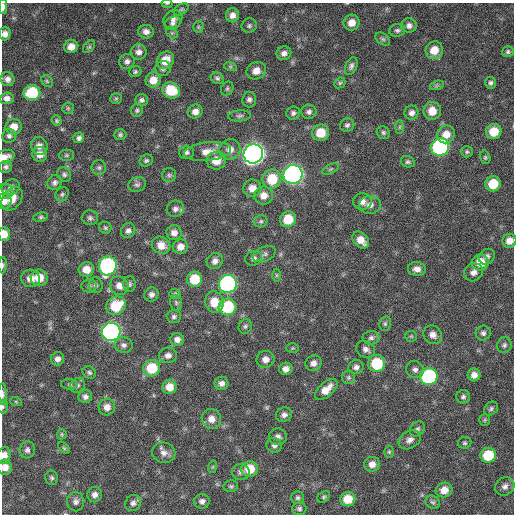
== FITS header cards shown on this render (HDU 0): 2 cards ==
NAXIS1  =                  512 / Axis length
NAXIS2  =                  512 / Axis length

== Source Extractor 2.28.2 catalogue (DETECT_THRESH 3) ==
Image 512 x 512 px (HDU 0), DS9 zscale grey, 1 PNG px = 1 image px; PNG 516 x 516 px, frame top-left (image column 1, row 512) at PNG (2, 3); each listed source drawn as its Kron ellipse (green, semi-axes under 4 px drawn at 4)
Background 356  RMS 20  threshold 59.2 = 3 sigma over >= 5 px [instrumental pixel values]
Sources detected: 203; all 203 listed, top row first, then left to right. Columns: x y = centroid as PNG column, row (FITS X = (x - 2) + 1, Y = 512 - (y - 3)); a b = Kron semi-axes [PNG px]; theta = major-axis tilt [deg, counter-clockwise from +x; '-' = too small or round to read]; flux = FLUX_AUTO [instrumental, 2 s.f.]
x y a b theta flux
167 3 5 3 - 1300
3 7 7 4 89 5900
181 9 8 5 32 2600
233 15 7 6 - 7500
173 19 10 8 44 6400
173 23 8 6 31 4600
351 23 8 7 - 12000
409 25 8 7 - 5300
249 26 7 7 - 3200
198 27 5 5 - 2000
397 30 8 6 12 3500
146 32 8 6 -8 6700
172 33 6 5 - 2100
5 34 7 6 - 7200
383 39 8 5 -35 2800
71 47 7 6 - 11000
89 47 7 4 49 2200
434 50 9 8 - 18000
139 52 8 7 - 6400
508 52 6 5 - 2700
284 53 7 7 - 5900
165 60 9 8 - 20000
127 61 8 7 - 5000
230 66 6 4 -19 2000
351 66 9 5 68 4400
163 69 8 7 - 3900
256 71 10 8 23 11000
135 72 6 5 - 2300
217 78 6 5 - 3000
7 79 7 6 - 6500
153 80 8 7 - 15000
47 81 6 5 - 2300
340 83 6 5 - 2000
491 83 6 5 - 3100
437 85 7 4 19 2500
227 89 7 6 - 2400
171 90 9 8 - 39000
32 93 8 7 - 62000
7 98 6 6 - 6000
116 99 6 5 - 2100
249 99 8 7 - 4100
142 100 6 6 - 3600
68 108 6 5 - 2000
137 110 6 6 - 2900
432 111 9 8 - 16000
195 112 7 7 - 8200
309 112 7 7 - 4200
293 113 7 6 - 3600
412 113 7 7 - 5600
239 116 11 5 4 3700
57 121 5 4 - 2200
347 125 7 6 - 3600
14 127 8 8 - 14000
400 127 7 4 89 2100
494 132 8 7 - 24000
321 133 8 8 - 25000
383 133 7 6 - 3000
446 134 9 8 - 14000
120 135 6 5 - 2900
9 136 7 6 - 3900
79 138 5 5 - 3600
39 146 9 8 - 7700
440 147 9 8 - 240000
230 150 11 10 - 11000
207 151 24 9 7 16000
186 152 7 6 - 3800
467 152 6 5 - 2400
40 154 7 7 - 10000
253 154 10 9 - 920000
66 155 7 5 1 2200
5 157 10 6 24 8700
485 157 7 5 -76 2300
146 160 7 6 - 2800
216 161 9 9 - 18000
408 162 7 5 -15 2900
6 167 6 6 - 3200
99 168 7 7 - 3600
331 169 8 4 27 2300
64 174 7 6 - 3400
293 174 9 9 - 520000
169 175 7 7 - 3200
272 179 10 9 - 37000
55 183 8 7 - 4400
137 184 9 7 12 3800
493 184 8 7 - 33000
11 187 9 7 24 5100
252 188 9 8 - 12000
5 192 8 7 - 4200
62 194 7 6 - 2900
264 195 9 9 - 12000
12 199 13 9 54 15000
4 201 8 7 - 9300
362 202 9 8 - 7300
370 205 11 9 8 8100
175 209 9 8 - 5600
41 217 7 5 10 2400
90 218 8 7 - 4000
288 219 8 7 - 29000
261 221 7 6 - 2700
105 228 6 6 - 2400
128 231 8 6 51 4900
174 233 7 7 - 8100
4 234 7 5 89 15000
361 240 10 7 -45 13000
509 241 7 7 - 10000
161 245 9 8 - 12000
180 247 7 7 - 9700
264 254 12 7 23 4600
487 257 9 7 39 4600
254 258 9 7 19 4800
215 261 8 7 - 6600
480 262 8 8 - 23000
3 265 8 3 86 2300
108 266 9 9 - 250000
417 269 9 7 -7 7900
86 270 8 7 - 16000
474 272 9 9 - 7700
276 275 6 4 -89 1900
30 278 9 9 - 13000
39 278 8 8 - 20000
195 279 7 7 - 32000
129 284 8 6 -90 3300
228 284 9 9 - 330000
96 285 8 7 - 3900
89 286 8 6 1 3300
119 286 10 9 - 9800
151 294 7 6 - 5100
175 294 6 5 - 2400
214 302 11 9 -73 21000
176 303 8 5 -75 2500
116 306 10 8 32 44000
227 307 9 8 - 76000
174 317 7 6 - 3500
385 324 7 5 75 2700
245 326 7 6 - 3100
111 332 9 9 - 440000
483 333 7 7 - 4000
433 335 10 8 -45 8400
411 336 6 5 - 2000
371 338 8 7 - 4300
177 339 7 6 - 6700
124 345 9 7 -17 5200
504 345 8 7 - 3700
293 348 6 5 - 1700
366 349 10 8 -29 6200
168 355 9 7 13 6300
58 359 7 6 - 6000
265 359 9 8 - 8400
313 363 8 7 - 7300
377 364 8 8 - 55000
356 367 8 7 - 5100
152 368 8 8 - 43000
286 369 7 6 - 7600
415 369 9 8 - 6000
89 373 7 5 -31 2900
474 375 6 6 - 8600
349 377 6 6 - 2900
429 377 9 8 - 160000
222 383 7 6 - 6400
69 384 8 5 -6 2700
77 385 8 7 - 3800
169 387 7 7 - 15000
326 389 14 7 42 15000
3 394 11 4 -87 4200
85 397 7 6 - 4900
463 397 7 6 - 3400
16 402 6 3 -19 1400
3 407 7 5 89 2300
107 407 8 8 - 8900
491 409 8 6 43 3300
284 415 8 7 - 5600
211 419 10 9 - 12000
485 420 6 5 - 2000
417 429 8 6 48 3500
62 434 5 5 - 1700
278 437 9 8 - 6300
410 440 12 8 32 7100
465 443 7 6 - 2600
274 445 8 7 - 4400
64 448 7 4 -45 2000
27 450 8 7 - 4900
389 452 6 5 - 2200
164 453 12 10 -17 8300
488 455 8 7 - 41000
4 456 8 6 74 11000
372 464 8 7 - 9500
5 467 7 7 - 10000
212 467 6 4 70 1800
250 469 8 8 - 28000
241 472 9 8 - 4600
52 478 7 6 - 3100
231 486 7 5 10 2700
505 486 10 9 - 6300
444 490 8 7 - 13000
95 495 7 7 - 7000
324 497 7 5 42 2300
298 498 6 6 - 3000
348 499 7 7 - 25000
202 501 8 7 - 5400
76 502 9 8 - 5500
433 502 8 6 -32 3000
133 503 8 7 - 5100
299 509 7 6 - 3400
At the frame edge (FLAGS 8, measured only in part): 13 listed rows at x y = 167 3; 3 7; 5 34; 5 157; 4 201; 4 234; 509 241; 3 265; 3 394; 3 407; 4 456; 5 467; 76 502